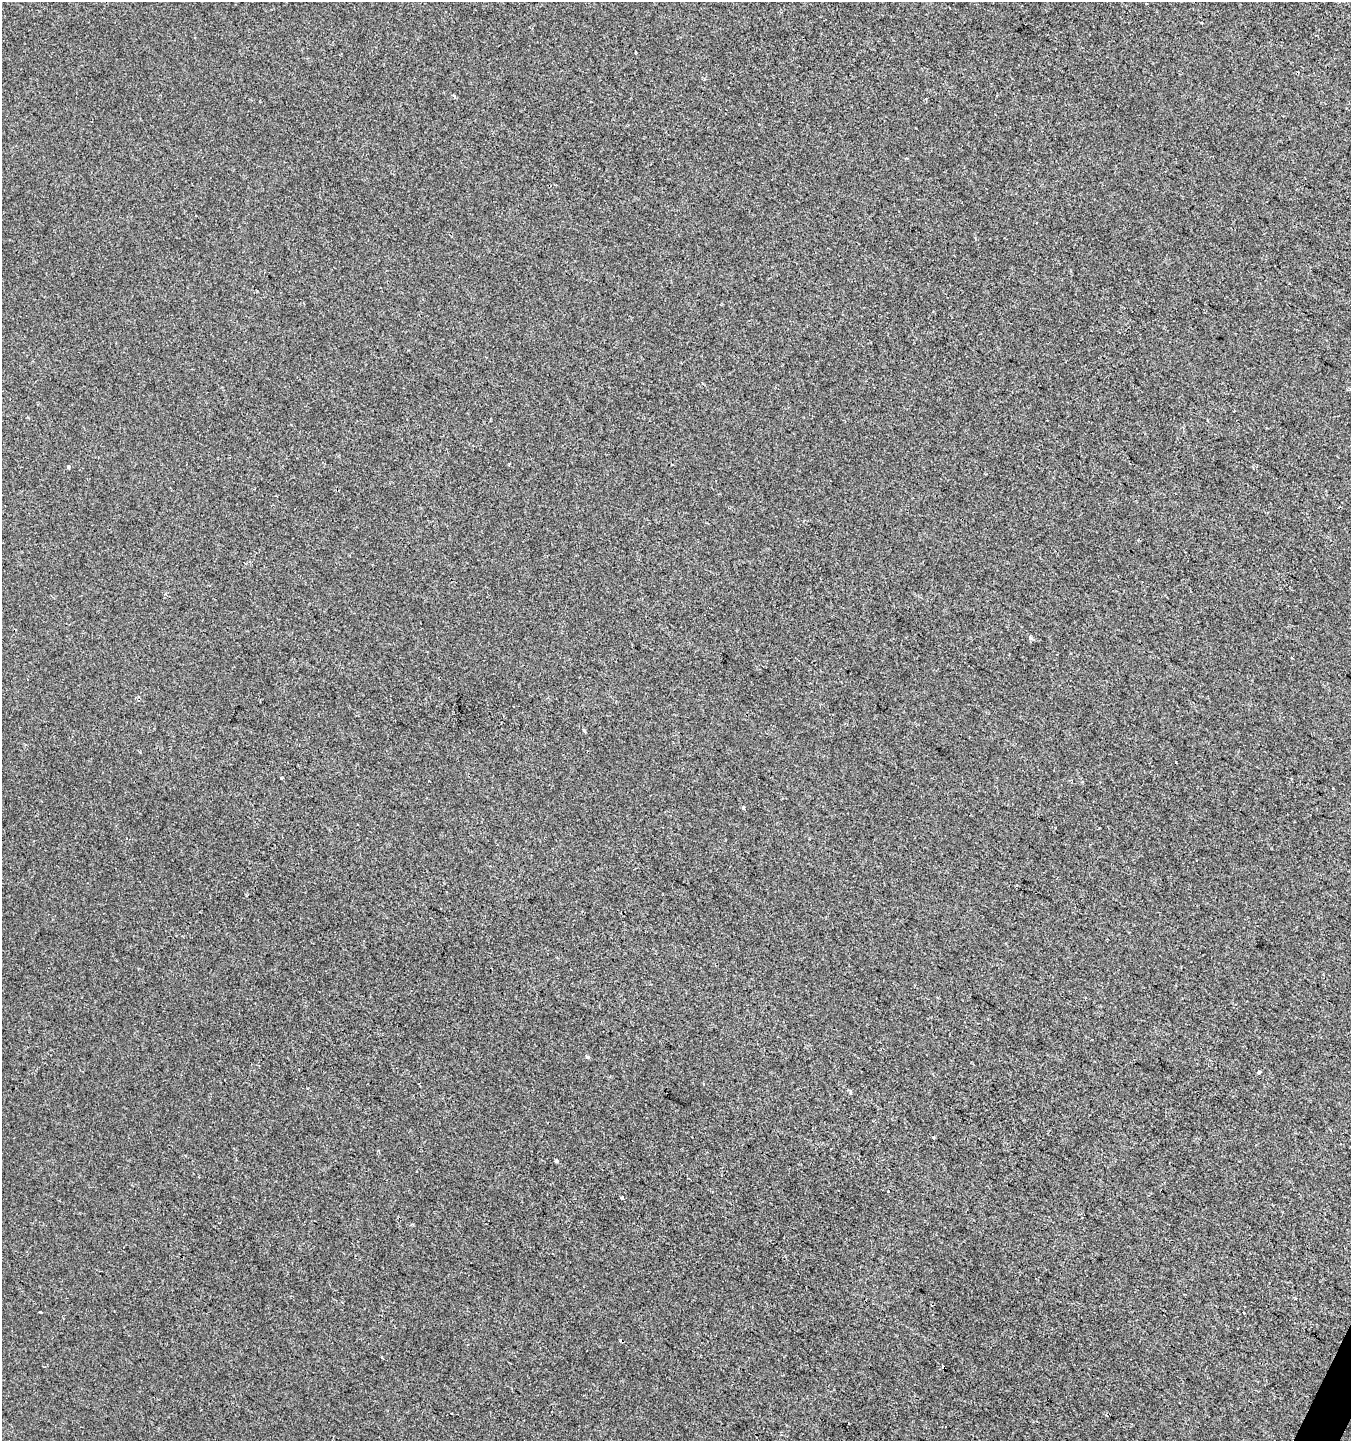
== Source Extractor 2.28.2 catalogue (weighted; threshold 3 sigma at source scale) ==
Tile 6 of 4 x 4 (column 2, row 2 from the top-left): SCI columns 1614-2962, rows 2878-4316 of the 5859 x 5761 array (HDU 1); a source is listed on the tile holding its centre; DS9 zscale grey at full resolution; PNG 1353 x 1443 px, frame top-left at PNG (2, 2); no overlay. Shown black and unused: <1% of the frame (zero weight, under 2 of 3 exposures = <1% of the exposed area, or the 3 px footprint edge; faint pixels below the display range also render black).
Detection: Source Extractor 2.28.2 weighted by HDU 2 'WHT'; one run over the whole footprint, this tile lists its part. Background -0.00106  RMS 0.0042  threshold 0.019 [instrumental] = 3 sigma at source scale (4.5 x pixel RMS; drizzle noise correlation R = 1.50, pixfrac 1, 0.0396/0.0396 arcsec/px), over >= 5 px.
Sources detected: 14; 1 cosmic-ray / hot-pixel residue — not listed; the other 13 listed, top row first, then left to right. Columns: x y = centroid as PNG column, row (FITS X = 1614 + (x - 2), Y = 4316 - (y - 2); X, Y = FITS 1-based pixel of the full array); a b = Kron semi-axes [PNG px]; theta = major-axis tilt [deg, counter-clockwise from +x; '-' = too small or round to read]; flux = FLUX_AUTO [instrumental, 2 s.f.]
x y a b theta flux
454 96 4 3 - 0.46
509 464 4 2 - 0.31
68 467 5 4 - 0.59
1030 638 4 3 - 1.9
584 731 4 3 - 0.47
1176 762 3 3 - 1.5
744 807 4 3 - 1.1
587 1057 4 4 - 0.66
1259 1072 4 3 - 6.5
933 1138 4 3 - 0.46
556 1161 3 3 - 2.8
621 1198 3 3 - 1.4
945 1427 3 2 - 0.35
Unlisted compact peaks at least as high as the median listed source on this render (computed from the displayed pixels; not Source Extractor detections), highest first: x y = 40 1312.